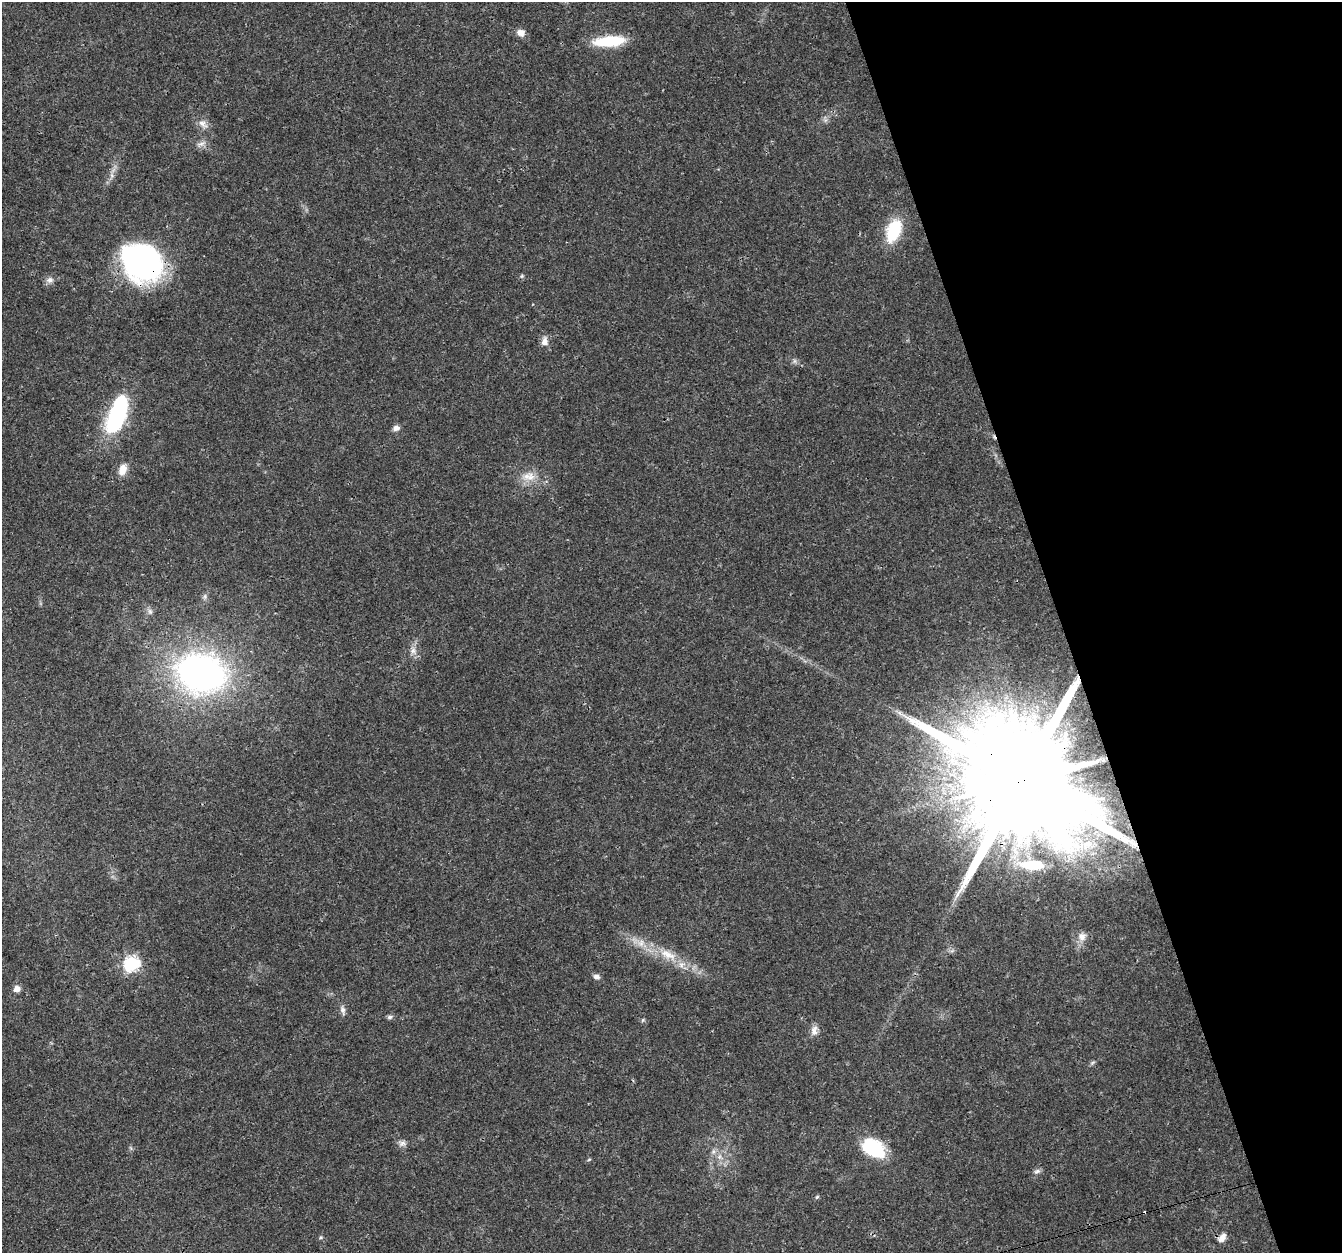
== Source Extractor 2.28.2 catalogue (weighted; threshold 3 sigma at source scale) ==
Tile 12 of 4 x 4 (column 4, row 3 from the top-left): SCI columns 4019-5358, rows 1367-2617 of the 5358 x 5181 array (HDU 1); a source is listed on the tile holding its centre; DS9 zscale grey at full resolution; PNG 1344 x 1255 px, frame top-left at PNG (2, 2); no overlay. Shown black and unused: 21% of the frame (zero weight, under 3 of 4 exposures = <1% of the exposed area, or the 3 px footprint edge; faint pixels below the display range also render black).
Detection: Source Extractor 2.28.2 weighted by HDU 2 'WHT'; one run over the whole footprint, this tile lists its part. Background 0.0264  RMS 0.002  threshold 0.0088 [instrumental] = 3 sigma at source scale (4.5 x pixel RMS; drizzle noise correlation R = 1.50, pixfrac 1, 0.0396/0.0396 arcsec/px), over >= 5 px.
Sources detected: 43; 1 inside a brighter object's white glare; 1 cosmic-ray / hot-pixel residue — not listed; the other 41 listed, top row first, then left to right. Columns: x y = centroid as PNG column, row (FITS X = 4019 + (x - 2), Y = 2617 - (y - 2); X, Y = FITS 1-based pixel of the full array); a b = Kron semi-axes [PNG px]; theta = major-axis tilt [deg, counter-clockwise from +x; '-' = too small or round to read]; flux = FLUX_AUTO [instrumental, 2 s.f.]
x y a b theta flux
521 33 10 8 -14 1.4
609 41 36 11 5 8.1
825 120 7 4 71 0.45
203 124 15 9 -35 1.4
201 144 15 6 20 0.93
894 230 22 12 70 11
146 262 39 34 61 47
522 276 6 4 89 0.28
50 280 10 8 10 0.93
545 341 13 9 89 1.3
794 361 7 4 -90 0.41
117 413 41 15 71 26
396 428 7 6 - 1.1
122 470 16 10 74 2
530 477 18 13 43 2.8
205 596 8 6 90 0.55
150 612 9 6 -74 0.63
413 651 12 8 -45 1.2
201 673 37 28 -13 88
1022 781 45 27 11 12000
1033 865 36 13 -3 7.2
1082 937 12 11 - 1.6
641 943 12 10 48 1.7
668 955 29 13 -26 5.1
132 963 7 7 - 40
597 976 9 6 -11 0.67
17 989 8 8 - 1.1
343 1010 13 6 -75 0.83
390 1017 8 5 11 0.5
643 1020 6 4 47 0.27
814 1031 14 8 84 1.2
1092 1063 8 4 31 0.38
402 1143 11 8 -4 0.87
873 1148 29 19 -32 9.7
713 1151 9 5 71 0.63
719 1157 8 6 72 0.81
589 1159 5 3 - 0.21
1037 1171 10 6 23 0.62
817 1197 6 4 44 0.28
321 1237 5 4 - 0.25
1222 1237 14 8 54 1.3
Overlapping masked pixels (flux is a lower limit): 2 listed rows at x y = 146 262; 1022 781